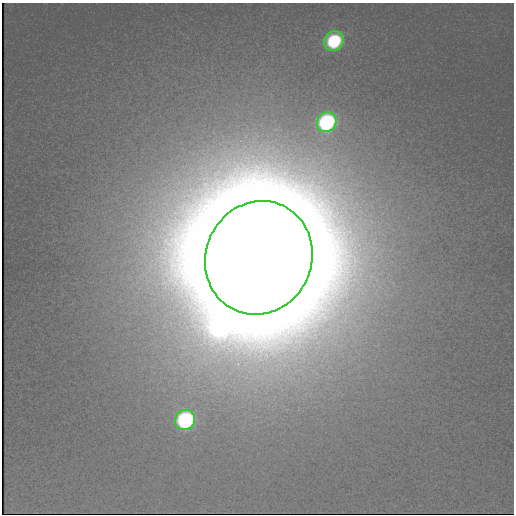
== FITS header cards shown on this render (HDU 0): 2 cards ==
NAXIS1  =                  512
NAXIS2  =                  512

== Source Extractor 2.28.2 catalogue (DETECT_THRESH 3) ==
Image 512 x 512 px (HDU 0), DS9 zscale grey, 1 PNG px = 1 image px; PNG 516 x 516 px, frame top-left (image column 1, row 512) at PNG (2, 3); each listed source drawn as its Kron ellipse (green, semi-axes under 4 px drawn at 4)
Background 238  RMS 0.91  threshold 2.72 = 3 sigma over >= 5 px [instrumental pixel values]
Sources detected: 4; all 4 listed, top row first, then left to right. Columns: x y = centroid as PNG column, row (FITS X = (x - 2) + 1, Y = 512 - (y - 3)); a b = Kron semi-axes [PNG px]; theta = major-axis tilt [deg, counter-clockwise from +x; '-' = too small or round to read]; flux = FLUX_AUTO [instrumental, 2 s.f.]
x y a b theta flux
334 41 10 9 - 6.6e+03
327 122 10 9 - 1.3e+04
259 258 57 53 65 2.1e+07
185 420 10 9 - 1.4e+04